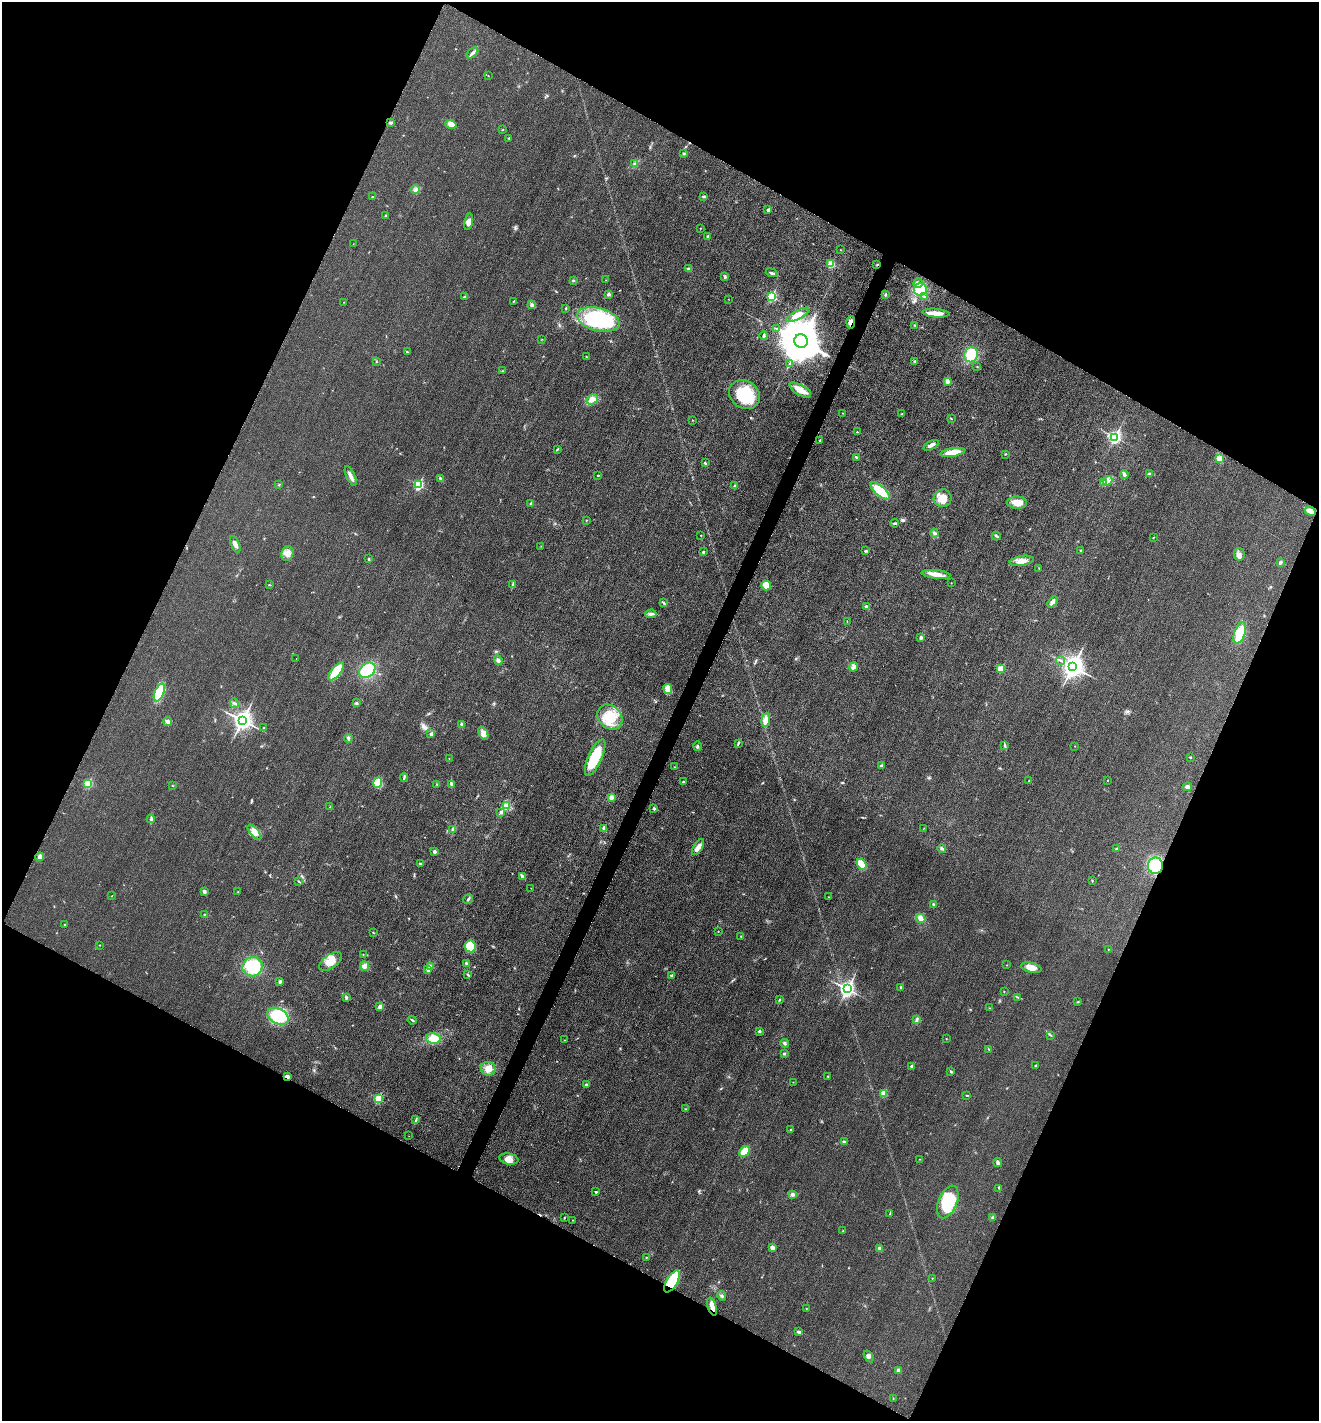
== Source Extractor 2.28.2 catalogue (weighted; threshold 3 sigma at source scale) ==
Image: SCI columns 151-5418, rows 15-5689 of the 5714 x 5701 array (HDU 1 of 3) = the unmasked area's bounding box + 8 px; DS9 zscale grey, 4 x 4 block average (1 PNG px = mean of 4 x 4 image px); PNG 1321 x 1423 px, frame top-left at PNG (2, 2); each listed source drawn as its Kron ellipse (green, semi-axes under 4 px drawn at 4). Shown black and unused: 46% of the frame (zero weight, under 3 of 4 exposures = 1% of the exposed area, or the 3 px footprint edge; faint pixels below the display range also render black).
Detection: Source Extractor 2.28.2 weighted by HDU 2 'WHT'. Background 0.0273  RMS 0.0058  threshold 0.0263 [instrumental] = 3 sigma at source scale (4.5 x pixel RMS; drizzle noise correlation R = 1.50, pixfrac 1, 0.05/0.05 arcsec/px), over >= 5 px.
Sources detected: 274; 1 too faint to see at this stretch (4 x 4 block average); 1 inside a brighter object's white glare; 1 cosmic-ray / hot-pixel residue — neither listed nor drawn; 5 inside a brighter listed object's ellipse — not listed separately; the other 266 listed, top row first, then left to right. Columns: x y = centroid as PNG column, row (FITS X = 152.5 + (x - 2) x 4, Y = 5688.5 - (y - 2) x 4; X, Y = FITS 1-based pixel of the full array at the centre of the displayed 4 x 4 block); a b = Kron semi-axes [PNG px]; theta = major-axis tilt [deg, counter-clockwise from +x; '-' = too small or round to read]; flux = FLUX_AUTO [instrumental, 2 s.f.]
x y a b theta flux
472 53 7 3 42 9.1
488 76 2 2 - 0.96
391 123 3 3 - 4.9
451 124 6 4 -17 20
503 130 3 2 - 2.1
509 138 2 2 - 2.1
684 154 2 2 - 2.2
635 163 3 2 - 2.4
416 189 4 3 - 8.2
704 196 4 2 - 3.9
372 197 2 2 - 3.7
768 210 2 2 - 16
386 216 2 2 - 1.7
468 222 8 3 77 18
700 228 2 2 - 2.3
707 236 2 2 - 10
353 244 2 2 - 1.1
841 250 2 2 - 1
831 264 2 2 - 130
877 265 2 2 - 2.6
689 269 3 2 - 8.1
772 273 6 2 -20 5.9
725 277 3 2 - 3.6
606 280 2 2 - 0.77
573 281 3 2 - 2.8
918 283 5 4 - 12
920 289 6 6 - 65
608 294 2 2 - 22
885 295 3 2 - 3.6
771 296 3 2 - 240
464 297 3 2 - 3
925 297 3 3 - 4.5
728 299 2 2 - 0.67
513 301 2 2 - 1.5
344 302 2 2 - 1.2
532 305 4 3 - 8.1
566 308 3 2 - 2.6
936 313 13 4 -5 33
798 315 12 4 28 26
598 320 21 11 -15 310
851 322 6 4 85 15
915 325 3 2 - 2
776 329 2 2 - 2.2
764 335 4 2 - 5.1
542 339 2 2 - 0.81
801 341 7 6 - 18000
407 352 3 2 - 2.5
971 355 8 6 60 90
586 357 3 2 - 2.3
376 362 2 2 - 0.97
915 362 3 2 - 4.3
789 364 3 2 - 3
977 367 2 2 - 1.5
502 371 2 2 - 2.1
947 381 4 3 - 14
800 390 12 5 -29 36
744 395 16 13 -34 140
592 399 6 4 38 15
843 413 2 2 - 1.2
902 414 4 2 - 2.7
951 419 3 2 - 2
693 420 2 2 - 1
857 432 2 2 - 1.7
1115 437 3 2 - 620
820 440 2 2 - 1.3
931 445 8 3 27 17
557 449 3 2 - 2.9
952 452 12 4 10 56
1005 454 3 2 - 1.7
856 457 3 2 - 5.2
1219 458 3 3 - 6.3
705 463 4 2 - 3.7
1124 474 4 2 - 9.8
1149 474 4 2 - 4.5
598 475 2 2 - 1.7
351 476 11 3 -65 17
441 479 4 3 - 6.3
1108 481 5 4 - 12
1103 483 2 2 - 1.8
279 485 2 2 - 1.6
418 485 2 2 - 290
735 486 2 2 - 14
880 491 12 5 -40 110
943 498 9 9 - 39
531 503 2 2 - 12
1017 503 10 6 -1 38
1310 511 6 3 -27 23
586 520 2 2 - 2.2
895 523 4 2 - 4.5
934 533 4 3 - 9
701 535 2 2 - 1.1
996 536 4 2 - 4.5
1153 538 2 2 - 1.1
235 544 9 3 -68 14
541 546 2 2 - 0.97
866 551 4 2 - 3.6
1081 551 3 2 - 4
703 552 3 2 - 4.7
287 553 7 6 - 21
1239 554 6 5 - 16
369 559 3 2 - 2.4
1022 561 12 5 9 26
1280 562 4 2 - 6.9
1039 568 3 2 - 1.9
936 574 14 4 -5 28
951 583 2 2 - 0.95
513 584 2 2 - 1.7
269 585 2 2 - 1.5
766 585 5 4 - 30
664 602 2 2 - 1.8
1052 602 6 4 49 13
867 607 4 3 - 10
651 614 6 3 3 9.1
847 621 2 2 - 0.89
1240 633 11 5 70 76
921 638 4 2 - 7
296 659 2 2 - 0.69
498 660 5 3 - 9.6
1061 661 4 2 - 4.9
854 667 5 3 - 8.2
1073 667 4 3 - 3100
1001 668 2 2 - 87
367 670 9 6 37 180
336 671 11 5 52 86
668 689 5 4 - 29
159 693 9 4 68 62
234 703 5 2 - 4.9
356 703 3 3 - 5.5
610 717 14 11 -46 86
242 720 4 3 - 2100
766 720 7 3 83 22
168 722 4 3 - 13
461 724 4 2 - 6.2
264 728 2 2 - 1.4
483 733 7 4 -65 15
431 734 2 2 - 19
348 738 4 3 - 6.9
738 743 3 2 - 3.5
697 746 5 2 - 5.3
1005 746 3 2 - 4.1
1075 746 2 2 - 1.2
595 757 20 6 66 130
1190 757 2 2 - 2.6
449 758 2 2 - 0.82
881 765 3 2 - 4.2
675 767 2 2 - 2.1
404 778 4 2 - 4.2
1029 780 2 2 - 1.3
1108 780 2 2 - 1.3
684 782 4 2 - 4.1
378 783 5 4 - 72
88 784 2 2 - 170
437 784 2 2 - 1.4
451 785 2 2 - 3.3
172 786 2 2 - 1.4
1187 787 5 3 - 8.5
611 798 4 3 - 12
506 806 3 3 - 7.4
330 807 2 2 - 0.81
654 809 2 2 - 6.9
501 812 2 2 - 16
151 819 4 2 - 5.1
604 828 4 2 - 9.3
924 828 2 2 - 0.79
452 829 3 2 - 3.3
254 832 9 4 -50 18
698 847 9 4 59 20
942 848 4 2 - 5.1
1117 849 4 2 - 4
434 851 2 2 - 22
40 857 4 3 - 11
421 863 3 2 - 2.4
862 864 6 4 -52 76
1156 866 8 7 - 170
522 876 4 2 - 11
299 881 4 2 - 2.5
1092 881 3 2 - 2.1
531 888 2 2 - 0.55
238 891 2 2 - 1.1
204 892 4 3 - 6.7
112 896 2 2 - 1.1
829 897 2 2 - 0.96
468 899 5 2 - 5.8
933 904 3 2 - 4.2
204 914 2 2 - 1.9
921 918 5 4 - 17
64 924 2 2 - 2.3
718 931 2 2 - 0.9
373 932 3 2 - 2.1
741 936 2 2 - 1.6
100 945 2 2 - 1.2
470 946 6 5 - 79
1108 949 2 2 - 1.2
363 954 2 2 - 1.6
330 961 13 6 34 44
466 964 3 2 - 8.2
1007 965 2 2 - 1
364 966 5 4 - 16
253 967 10 9 - 120
430 967 3 3 - 6.7
1031 968 10 5 -13 32
428 969 4 3 - 13
467 974 3 2 - 2.6
671 975 3 2 - 4.4
280 981 2 2 - 19
901 987 2 2 - 8.5
847 989 3 3 - 1200
1004 991 2 2 - 1.5
346 997 3 3 - 5.7
1018 997 3 2 - 3.6
779 1000 3 2 - 2.4
1078 1002 3 2 - 2.5
380 1006 3 3 - 12
989 1008 2 2 - 1.3
278 1016 11 7 -28 150
412 1020 4 2 - 3.7
917 1020 4 2 - 5.5
759 1031 2 2 - 13
1050 1035 2 2 - 2
433 1039 7 5 -11 44
946 1039 2 2 - 1.5
564 1040 2 2 - 1.4
785 1043 4 3 - 5.7
989 1049 2 2 - 1.8
784 1054 3 2 - 4.7
1035 1065 2 2 - 3.8
912 1067 3 2 - 5.8
488 1069 7 6 - 27
951 1071 4 2 - 4
287 1076 4 3 - 8
828 1076 2 2 - 1.5
793 1082 2 2 - 1.7
586 1085 3 2 - 5.2
884 1093 2 2 - 85
966 1095 2 2 - 1.9
378 1098 2 2 - 150
686 1109 3 2 - 1
416 1120 4 2 - 3.9
791 1130 2 2 - 7.3
409 1136 2 2 - 0.83
844 1142 3 2 - 3.8
745 1151 6 4 42 47
509 1159 10 5 -10 24
920 1159 2 2 - 1.1
998 1162 5 3 - 9
999 1188 2 2 - 2.6
596 1192 2 2 - 8.3
792 1195 4 3 - 6.4
948 1202 17 9 67 160
890 1213 4 2 - 2.7
993 1217 4 3 - 5.9
564 1218 3 2 - 1.7
573 1220 2 2 - 0.86
843 1231 2 2 - 1.7
772 1248 3 3 - 16
880 1249 3 2 - 4.9
646 1257 2 2 - 2.8
932 1278 2 2 - 1.3
672 1281 12 5 60 180
722 1296 5 2 - 5.5
712 1307 9 4 -72 23
806 1308 2 2 - 1
799 1332 4 2 - 6.5
869 1356 6 3 -58 8.6
898 1370 2 2 - 32
893 1398 2 2 - 1.2
Overlapping masked pixels (flux is a lower limit): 6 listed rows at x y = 877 265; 851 322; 1156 866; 287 1076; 672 1281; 712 1307
Diffuse or blended objects may show on this block-average render without a row.